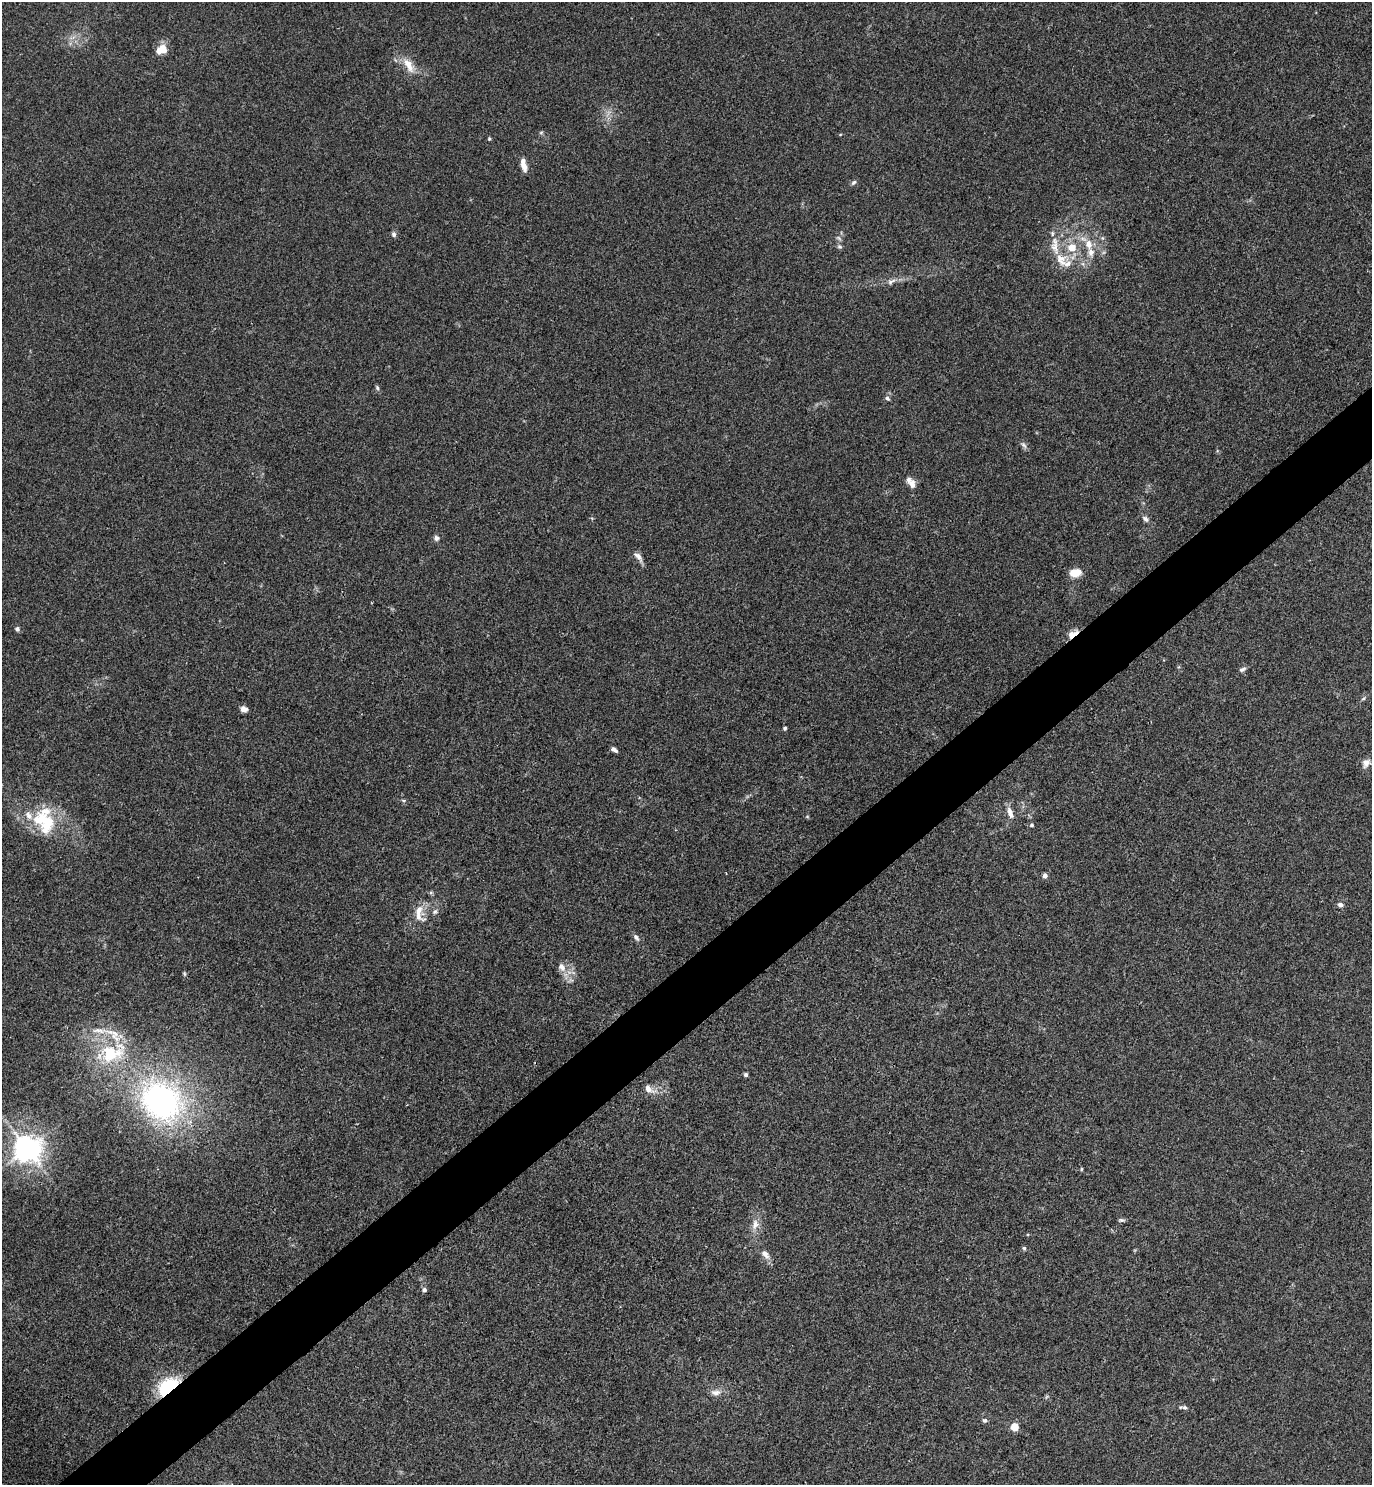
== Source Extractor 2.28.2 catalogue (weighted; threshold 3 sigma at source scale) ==
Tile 7 of 4 x 4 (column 3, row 2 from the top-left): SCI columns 2910-4279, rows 2975-4457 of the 5947 x 5950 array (HDU 1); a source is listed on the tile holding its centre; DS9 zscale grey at full resolution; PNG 1374 x 1487 px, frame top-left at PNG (2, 2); no overlay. Shown black and unused: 5% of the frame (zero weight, under 3 of 4 exposures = <1% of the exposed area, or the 3 px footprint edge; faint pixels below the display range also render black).
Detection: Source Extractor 2.28.2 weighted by HDU 2 'WHT'; one run over the whole footprint, this tile lists its part. Background 0.0531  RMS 0.0053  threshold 0.0238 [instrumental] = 3 sigma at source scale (4.5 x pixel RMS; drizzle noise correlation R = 1.50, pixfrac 1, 0.05/0.05 arcsec/px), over >= 5 px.
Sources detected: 69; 1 inside a brighter object's white glare — not listed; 12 inside a brighter listed object's ellipse — not listed separately; the other 56 listed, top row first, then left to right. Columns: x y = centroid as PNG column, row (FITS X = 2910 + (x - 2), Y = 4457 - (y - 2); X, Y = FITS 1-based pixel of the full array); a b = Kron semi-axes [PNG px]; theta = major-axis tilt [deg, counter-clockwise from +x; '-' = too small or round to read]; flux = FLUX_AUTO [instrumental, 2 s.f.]
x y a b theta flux
163 49 12 10 -58 5.4
409 65 25 11 -57 8.2
541 132 6 4 2 0.73
489 139 5 4 - 0.62
524 166 13 7 -78 3.6
853 182 7 5 43 1.2
394 234 7 6 - 1.5
1088 244 14 10 -74 6.2
839 247 7 6 - 1.1
1061 259 20 17 -35 10
891 282 14 6 29 2.6
377 388 8 5 -64 0.93
887 398 7 6 - 1.2
1024 445 11 6 -53 1.6
912 484 11 9 -62 3.5
1145 519 9 6 -41 1.9
436 538 7 7 - 1.7
638 557 17 7 -49 2.7
1075 573 13 9 7 6.8
17 629 6 5 - 1.3
1073 634 16 7 34 4.3
1242 669 9 5 26 1.5
1363 698 6 4 44 0.85
244 709 8 6 -18 2.6
785 728 5 4 - 0.79
614 749 7 4 -33 1.8
1366 763 11 9 47 4
403 800 6 3 -19 0.66
1010 813 16 7 -70 3.9
29 815 14 8 -57 4
48 821 36 19 68 21
1031 825 5 5 - 0.94
1045 876 4 4 - 3.2
431 892 6 4 19 0.75
1340 905 8 6 -16 1.6
419 910 18 13 -77 6.3
435 912 7 5 47 1.3
636 937 11 5 -55 1.7
562 967 13 9 -56 4
184 974 6 4 -70 0.68
110 1053 28 26 -7 31
746 1075 5 5 - 1
649 1089 17 9 -32 4.6
161 1101 47 39 -36 140
27 1148 9 8 - 580
1081 1169 5 3 - 0.56
1121 1220 8 4 -5 1
755 1224 15 9 74 4.7
1024 1248 5 4 - 0.87
765 1255 14 8 -52 3.5
424 1290 6 5 - 1.3
168 1387 20 11 39 39
716 1392 15 8 -3 3.4
1183 1407 12 5 -4 1.5
985 1420 7 6 - 1.2
1015 1427 5 5 - 17
Overlapping masked pixels (flux is a lower limit): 3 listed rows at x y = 1073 634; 161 1101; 168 1387